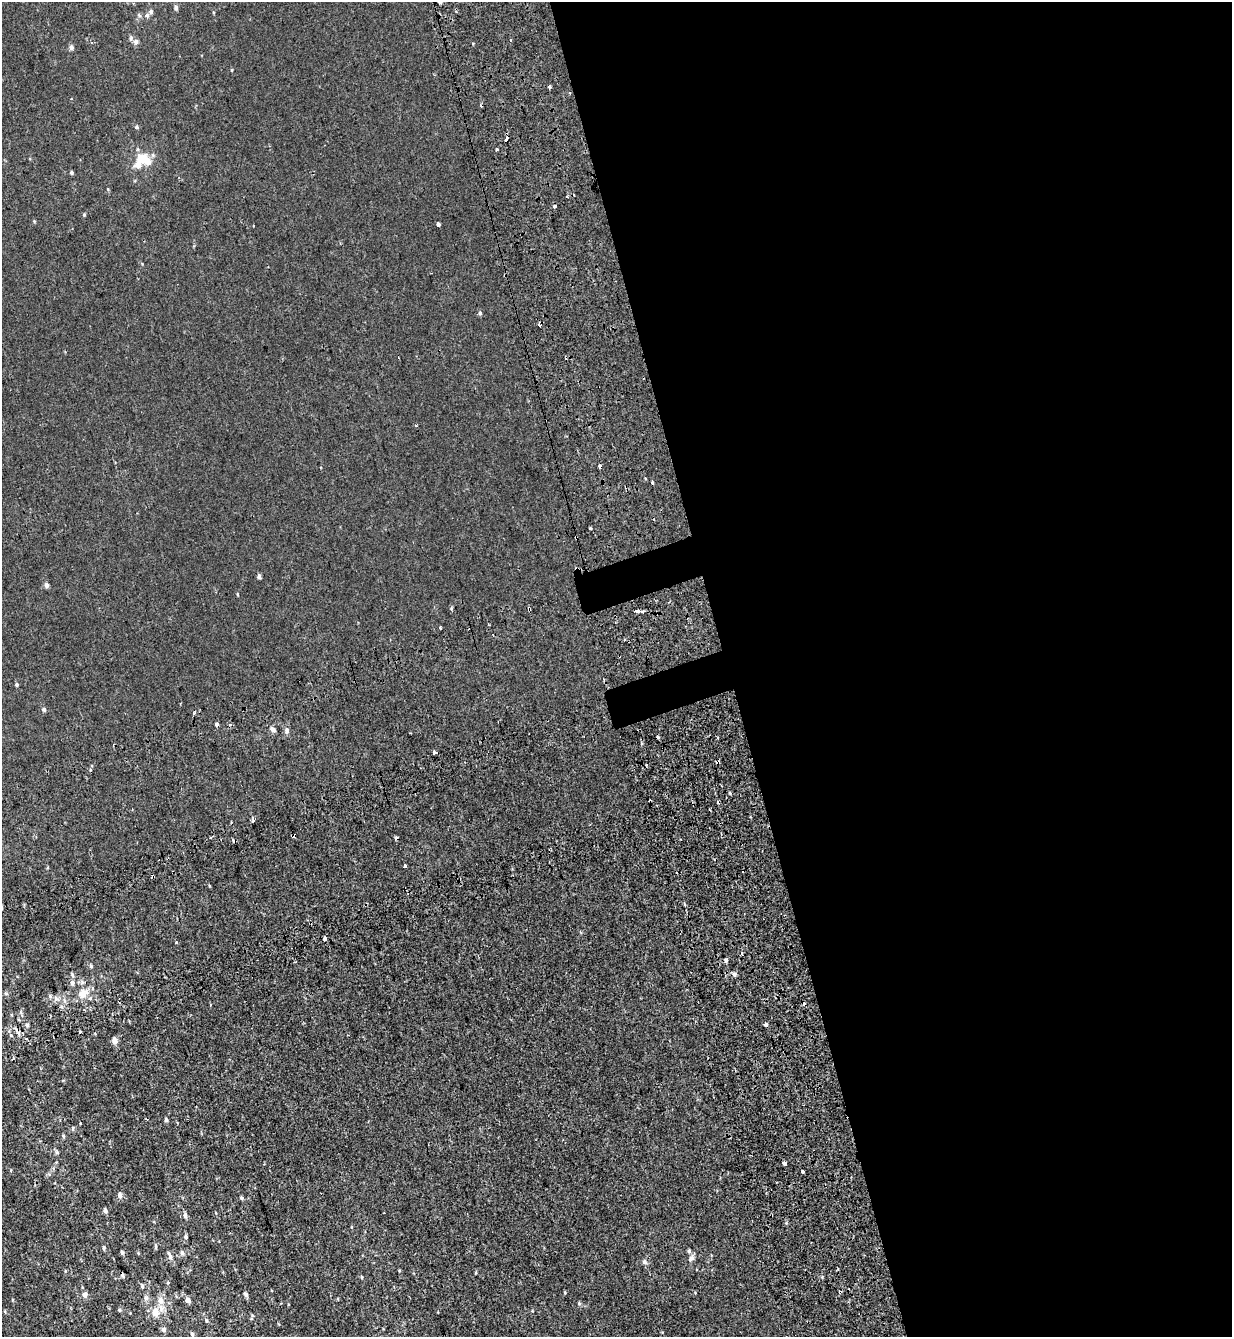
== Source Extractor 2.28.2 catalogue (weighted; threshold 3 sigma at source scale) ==
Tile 8 of 4 x 4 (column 4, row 2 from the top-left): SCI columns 3935-5164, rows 2821-4155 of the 5460 x 5640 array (HDU 1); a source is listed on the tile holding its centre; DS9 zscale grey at full resolution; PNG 1234 x 1339 px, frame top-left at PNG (2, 2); no overlay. Shown black and unused: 42% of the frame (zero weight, under 2 of 3 exposures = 11% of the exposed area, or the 3 px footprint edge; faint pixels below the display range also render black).
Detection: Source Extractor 2.28.2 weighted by HDU 2 'WHT'; one run over the whole footprint, this tile lists its part. Background -1.86e-04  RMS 0.0033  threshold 0.0147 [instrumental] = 3 sigma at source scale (4.5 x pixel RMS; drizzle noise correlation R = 1.50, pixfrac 1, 0.0396/0.0396 arcsec/px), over >= 5 px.
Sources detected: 122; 1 inside a brighter object's white glare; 20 cosmic-ray / hot-pixel residue — not listed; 3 inside a brighter listed object's ellipse — not listed separately; the other 98 listed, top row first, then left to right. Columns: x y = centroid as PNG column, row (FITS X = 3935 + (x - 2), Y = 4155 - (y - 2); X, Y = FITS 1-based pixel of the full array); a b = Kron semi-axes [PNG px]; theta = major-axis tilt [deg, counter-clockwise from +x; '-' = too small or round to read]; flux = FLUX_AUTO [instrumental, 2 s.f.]
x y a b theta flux
176 7 5 5 - 0.69
151 11 6 5 - 0.66
147 15 6 5 - 0.57
510 40 3 3 - 0.35
136 42 7 6 - 1.1
71 47 6 5 - 0.96
232 70 4 3 - 0.24
549 86 3 3 - 1.9
570 93 3 3 - 0.34
136 127 5 4 - 0.47
506 139 5 3 - 4.2
497 149 3 3 - 1.1
142 159 11 11 - 5.1
71 172 4 4 - 0.45
567 197 3 3 - 0.6
555 206 3 3 - 1.3
84 215 4 4 - 0.32
34 221 5 4 - 0.28
438 224 4 4 - 2.1
480 313 6 5 - 0.49
416 425 4 2 - 0.32
652 482 3 3 - 0.52
576 537 3 2 - 0.4
259 576 4 4 - 0.8
46 585 5 5 - 1
238 594 3 3 - 0.35
529 608 3 3 - 1.8
637 611 6 3 1 5.7
440 628 3 2 - 1.1
625 639 3 3 - 0.96
17 684 4 4 - 0.47
44 709 6 5 - 0.53
194 712 7 3 70 0.6
216 724 3 3 - 4.4
272 729 5 4 - 1.4
287 730 8 6 89 1
434 752 4 4 - 1.5
718 762 3 3 - 2.7
90 769 4 3 - 0.58
730 793 4 3 - 0.41
650 801 3 3 - 1.2
253 820 4 3 - 1.1
294 836 4 3 - 1.5
211 838 3 3 - 0.63
405 866 3 3 - 6
153 876 3 3 - 1.3
325 939 4 3 - 2.2
177 942 3 3 - 0.35
742 954 3 3 - 2.6
726 960 4 3 - 1.4
91 966 5 4 - 0.43
734 974 6 5 - 0.7
72 975 6 5 - 0.53
72 983 8 5 89 0.83
6 994 6 4 -2 0.44
82 994 9 7 39 4
50 996 6 5 - 0.59
64 1000 7 4 -71 0.61
27 1025 5 4 - 0.46
766 1025 3 3 - 7.1
114 1040 8 6 -64 1.4
166 1120 5 4 - 0.57
73 1128 5 3 - 0.36
63 1136 6 4 -47 0.36
57 1152 7 4 -88 0.49
785 1164 4 3 - 2.2
803 1171 3 3 - 0.52
120 1195 6 5 - 1.2
241 1198 5 4 - 0.48
105 1211 6 4 -78 0.81
384 1213 2 2 - 0.25
185 1215 7 5 -80 1
186 1237 5 4 - 0.56
156 1246 7 3 -89 0.45
104 1248 6 4 89 0.45
689 1251 5 5 - 0.51
122 1252 5 4 - 0.51
182 1253 7 5 -68 0.62
170 1257 8 6 -72 1
691 1258 11 6 55 1.1
644 1262 7 6 - 0.99
399 1271 4 3 - 0.24
476 1273 4 3 - 0.24
362 1277 5 3 - 0.3
142 1286 6 4 89 0.47
840 1292 4 3 - 0.5
246 1294 6 5 - 0.71
85 1295 5 5 - 1.5
146 1298 8 6 74 0.89
161 1300 11 8 90 2
188 1300 7 5 -64 1.2
579 1303 5 5 - 0.4
119 1310 5 4 - 0.43
155 1312 10 8 88 2.9
252 1315 6 3 -72 0.32
206 1321 6 5 - 0.49
164 1330 6 5 - 1.1
192 1334 6 5 - 0.76
Overlapping masked pixels (flux is a lower limit): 10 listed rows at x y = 570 93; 506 139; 576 537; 529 608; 718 762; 650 801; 294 836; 153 876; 766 1025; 840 1292
Unlisted compact peaks at least as high as the median listed source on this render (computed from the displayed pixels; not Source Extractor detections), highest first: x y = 822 1277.